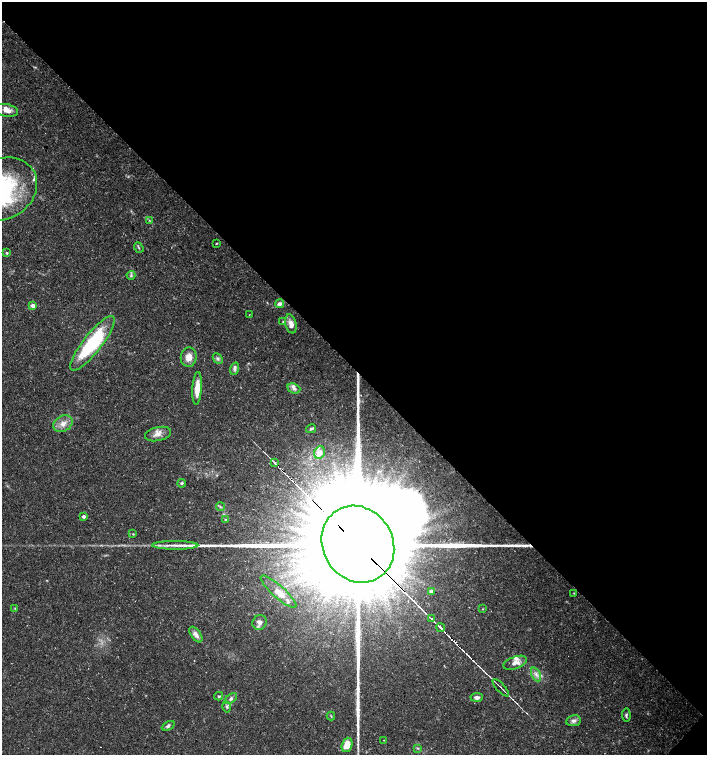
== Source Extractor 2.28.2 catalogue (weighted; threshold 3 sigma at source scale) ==
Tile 8 of 4 x 4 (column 4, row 2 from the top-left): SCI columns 4458-5866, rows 3011-4516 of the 6026 x 6025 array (HDU 1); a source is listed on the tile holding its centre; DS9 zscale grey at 2 x 2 block average (1 PNG px = mean of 2 x 2 image px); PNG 709 x 757 px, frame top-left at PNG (2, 2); each listed source drawn as its Kron ellipse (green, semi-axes under 4 px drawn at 4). Shown black and unused: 49% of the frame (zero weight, under 3 of 5 exposures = <1% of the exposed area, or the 3 px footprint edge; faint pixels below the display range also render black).
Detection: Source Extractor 2.28.2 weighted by HDU 2 'WHT'; one run over the whole footprint, this tile lists its part. Background 0.0583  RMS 0.003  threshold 0.0134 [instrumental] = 3 sigma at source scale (4.5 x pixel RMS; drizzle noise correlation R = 1.50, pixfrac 1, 0.0396/0.0396 arcsec/px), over >= 5 px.
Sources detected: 65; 1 inside a brighter object's white glare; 1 cosmic-ray / hot-pixel residue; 2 long thin detections or spike segments (spike, bleed or trail) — neither listed nor drawn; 8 inside a brighter listed object's ellipse — not listed separately; the other 53 listed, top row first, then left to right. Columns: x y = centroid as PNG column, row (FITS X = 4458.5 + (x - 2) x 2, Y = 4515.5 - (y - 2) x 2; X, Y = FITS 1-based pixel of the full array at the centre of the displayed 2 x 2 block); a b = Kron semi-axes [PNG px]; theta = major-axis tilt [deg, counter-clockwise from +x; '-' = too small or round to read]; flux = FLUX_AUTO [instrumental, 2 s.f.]
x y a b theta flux
6 110 12 6 -11 5.7
2 189 37 30 28 95
149 220 3 2 - 0.56
217 243 3 2 - 0.49
139 248 5 2 - 0.84
7 253 3 3 - 0.89
131 275 4 2 - 0.87
280 304 5 4 - 2.7
33 306 3 2 - 6.1
249 315 2 2 - 0.68
283 322 3 2 - 0.5
291 324 10 5 -76 4.5
92 343 34 9 52 63
189 357 10 8 83 6.7
218 359 6 4 -48 1.6
235 369 6 4 72 1.7
197 388 16 4 87 9.3
294 388 6 5 - 2.6
63 424 10 7 29 5.6
311 429 5 4 - 1.1
158 434 13 7 13 4.9
319 452 6 5 - 5.5
275 462 2 2 - 7
182 483 4 3 - 1.2
220 507 5 2 - 0.74
84 516 2 2 - 3.1
226 519 3 3 - 0.77
133 534 3 2 - 0.49
358 544 40 35 -58 52000
175 545 23 3 0 6.2
432 591 2 2 - 4.3
279 592 23 6 -41 6.9
574 593 3 2 - 0.39
15 608 3 3 - 0.47
483 609 3 2 - 0.42
432 618 2 2 - 160
260 622 8 7 - 3.8
441 628 4 2 - 930
196 635 9 4 -54 4.3
515 663 12 6 20 4.3
536 674 7 4 -64 2.6
501 688 11 2 -47 1.6
219 696 4 3 - 0.99
477 697 6 4 4 2.5
231 699 7 4 37 1.8
227 707 5 3 - 1.1
626 715 6 3 -87 1.4
331 716 4 2 - 0.52
573 721 7 5 8 2.5
168 726 7 4 27 1.6
384 740 2 2 - 0.43
347 745 7 5 71 10
418 748 4 3 - 0.78
Overlapping masked pixels (flux is a lower limit): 1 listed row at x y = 358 544
Isophote crosses this tile's border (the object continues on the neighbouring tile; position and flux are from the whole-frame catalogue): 1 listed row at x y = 2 189